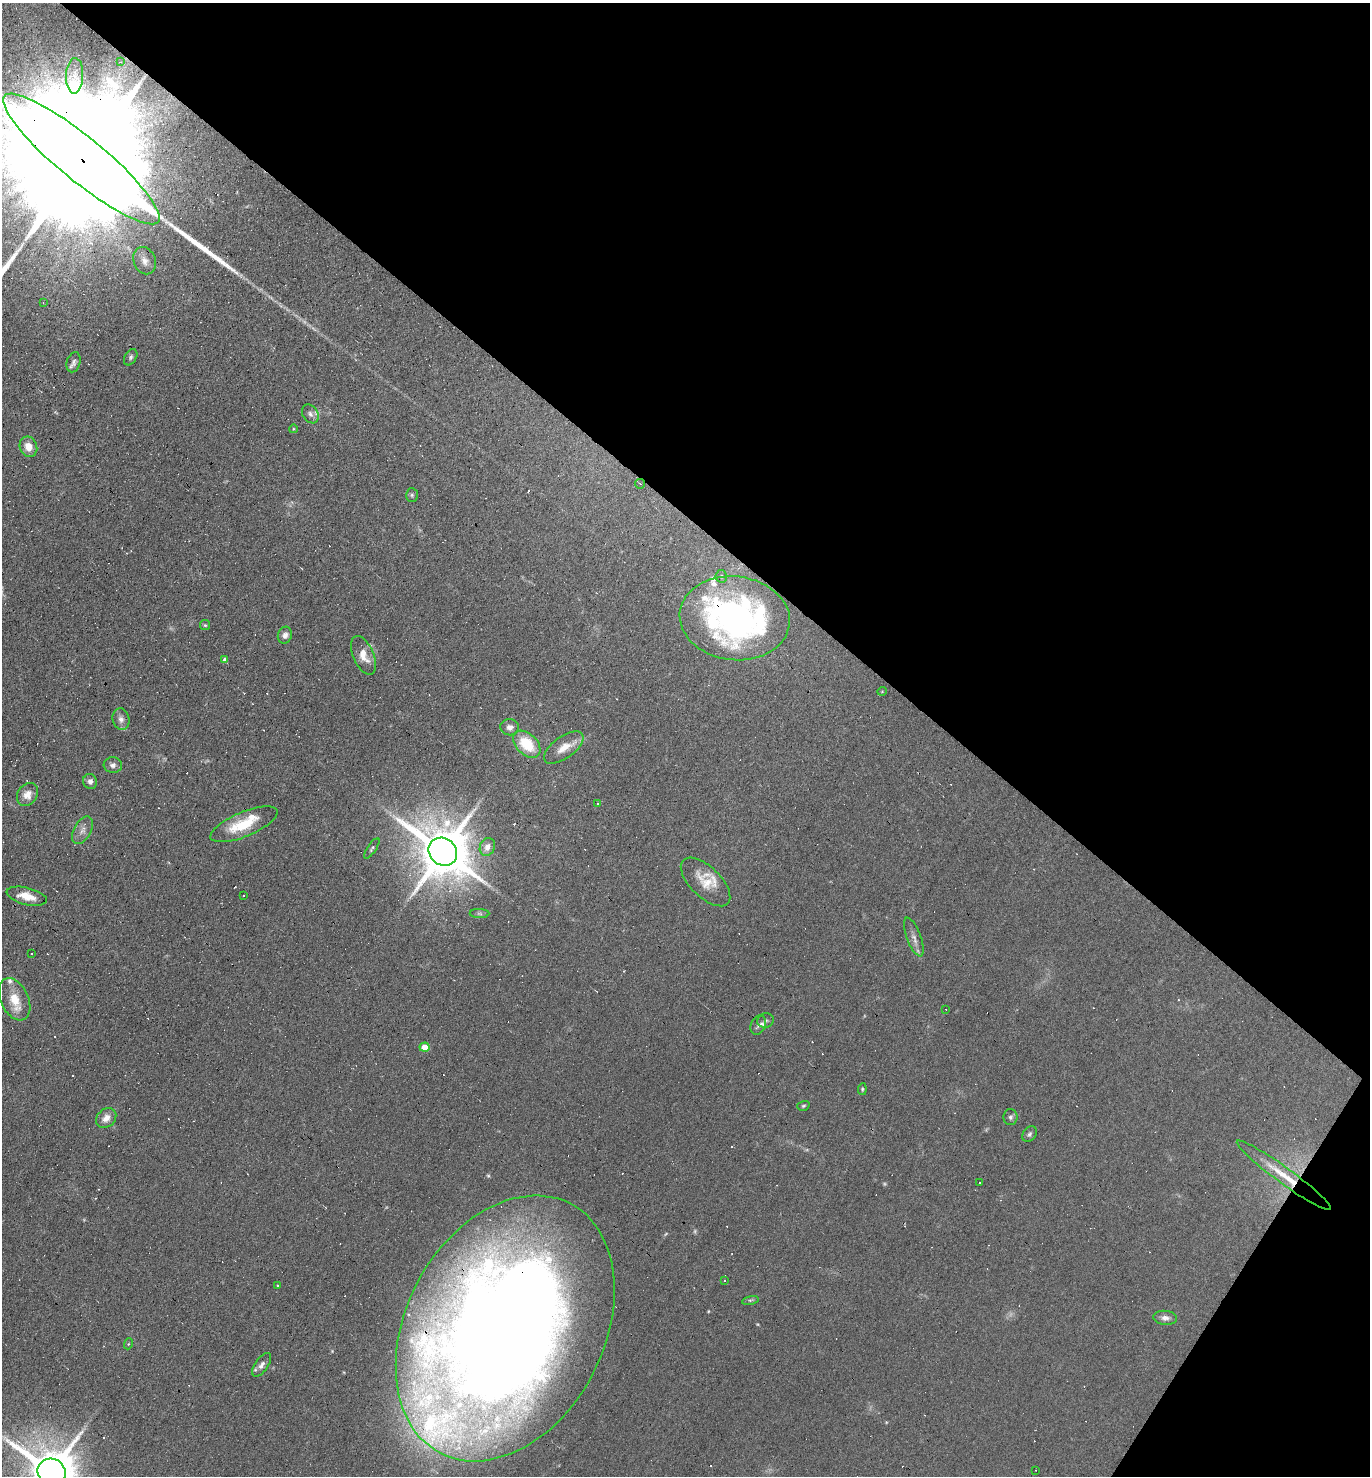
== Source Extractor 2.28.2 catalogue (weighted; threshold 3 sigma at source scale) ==
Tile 8 of 4 x 4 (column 4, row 2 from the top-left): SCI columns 4249-5616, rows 2951-4424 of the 5904 x 5899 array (HDU 1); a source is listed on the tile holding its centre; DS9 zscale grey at full resolution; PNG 1372 x 1478 px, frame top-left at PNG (2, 3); each listed source drawn as its Kron ellipse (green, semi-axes under 4 px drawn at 4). Shown black and unused: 38% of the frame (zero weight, under 4 of 8 exposures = <1% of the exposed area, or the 3 px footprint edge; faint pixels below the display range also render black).
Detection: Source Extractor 2.28.2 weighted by HDU 2 'WHT'; one run over the whole footprint, this tile lists its part. Background 0.0782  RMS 0.0066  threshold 0.0268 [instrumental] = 3 sigma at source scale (4.09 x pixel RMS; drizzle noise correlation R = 1.36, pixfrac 0.8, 0.05/0.05 arcsec/px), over >= 5 px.
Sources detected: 111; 2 too faint to see at this stretch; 1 inside a brighter object's white glare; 41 cosmic-ray / hot-pixel residue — neither listed nor drawn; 8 inside a brighter listed object's ellipse — not listed separately; the other 59 listed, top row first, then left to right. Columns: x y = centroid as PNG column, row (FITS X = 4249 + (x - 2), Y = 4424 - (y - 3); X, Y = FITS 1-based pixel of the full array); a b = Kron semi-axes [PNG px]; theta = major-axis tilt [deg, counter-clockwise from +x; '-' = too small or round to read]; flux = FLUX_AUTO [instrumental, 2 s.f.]
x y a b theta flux
121 62 4 4 - 0.66
75 76 18 8 88 6.8
81 159 99 22 -39 120000
145 261 14 11 -68 4.9
43 303 3 2 - 0.46
131 357 9 5 59 1.4
74 362 10 6 75 2.2
310 414 10 7 -56 2.4
293 429 4 3 - 0.47
28 447 10 8 -70 6.8
640 484 5 4 - 0.73
412 495 7 6 - 1.2
721 576 6 5 - 1.1
735 618 55 42 -6 210
205 625 5 5 - 0.8
285 635 9 7 74 2.8
364 655 20 10 -67 8
225 660 4 4 - 2.4
882 691 5 3 - 0.43
121 719 11 8 -77 3.2
510 727 9 8 - 3.2
527 744 16 10 -45 22
564 748 23 11 36 9.1
113 765 9 8 - 2.5
90 781 7 7 - 2.4
27 794 12 9 55 5.9
597 804 3 3 - 2.1
244 824 36 12 23 21
82 830 15 8 61 4
487 847 9 7 66 4.4
372 848 12 4 56 1.3
443 852 15 13 -40 4000
706 882 31 15 -44 13
244 895 3 3 - 2.5
27 896 20 8 -14 9.4
480 914 10 4 -1 1.3
914 937 20 7 -70 4
32 954 3 3 - 1.8
15 999 22 14 -65 12
946 1009 2 2 - 0.39
766 1020 8 7 - 2
758 1025 10 7 66 2.5
425 1047 5 4 - 11
862 1089 6 4 83 0.82
803 1106 6 4 17 0.94
1010 1117 8 7 - 1.7
106 1118 11 8 45 5.2
1029 1134 8 6 55 1.6
1284 1175 58 8 -36 17
979 1183 3 2 - 0.93
724 1281 3 3 - 0.89
277 1285 3 3 - 1.5
750 1300 8 3 12 0.94
1165 1318 12 7 -5 3.2
505 1328 141 99 62 1500
128 1344 5 3 - 0.55
262 1365 13 6 54 3.2
1035 1470 3 2 - 0.35
51 1472 14 13 - 3500
Overlapping masked pixels (flux is a lower limit): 4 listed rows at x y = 81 159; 735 618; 1284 1175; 505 1328
Isophote crosses this tile's border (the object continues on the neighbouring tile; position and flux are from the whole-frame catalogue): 3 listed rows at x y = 81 159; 505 1328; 51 1472